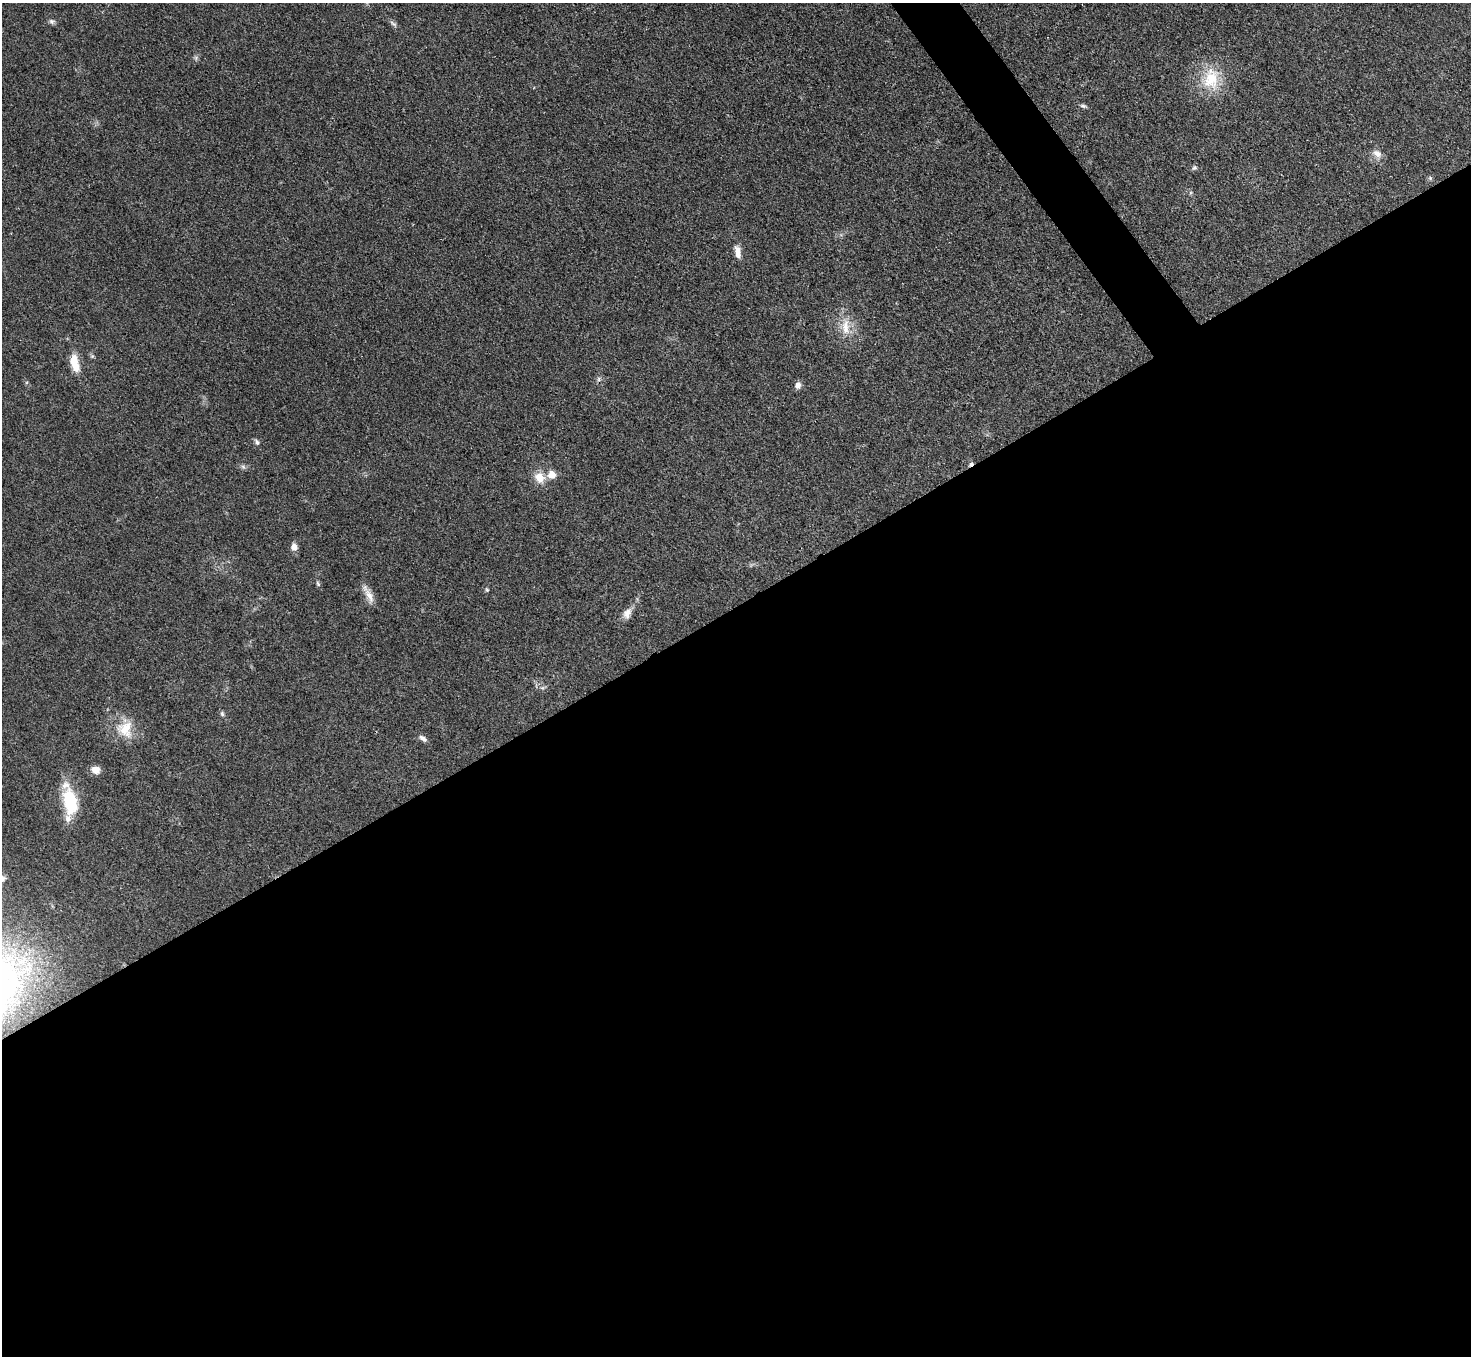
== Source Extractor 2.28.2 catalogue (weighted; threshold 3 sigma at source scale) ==
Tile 15 of 4 x 4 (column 3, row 4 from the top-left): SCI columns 2939-4407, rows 297-1650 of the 5877 x 5870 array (HDU 1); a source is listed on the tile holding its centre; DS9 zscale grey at full resolution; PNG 1473 x 1358 px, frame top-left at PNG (2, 3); no overlay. Shown black and unused: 57% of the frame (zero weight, under 3 of 4 exposures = <1% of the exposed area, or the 3 px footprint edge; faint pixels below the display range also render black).
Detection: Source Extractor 2.28.2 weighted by HDU 2 'WHT'; one run over the whole footprint, this tile lists its part. Background 0.0533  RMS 0.005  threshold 0.0226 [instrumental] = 3 sigma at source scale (4.5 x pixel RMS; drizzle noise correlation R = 1.50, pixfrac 1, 0.05/0.05 arcsec/px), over >= 5 px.
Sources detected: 30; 1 cosmic-ray / hot-pixel residue — not listed; the other 29 listed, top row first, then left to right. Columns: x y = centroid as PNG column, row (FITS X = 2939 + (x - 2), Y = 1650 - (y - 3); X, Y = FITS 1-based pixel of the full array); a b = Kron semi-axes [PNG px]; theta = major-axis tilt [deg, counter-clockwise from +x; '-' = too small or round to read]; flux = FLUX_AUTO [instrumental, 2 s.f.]
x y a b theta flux
52 21 8 6 -25 1.3
393 24 12 4 -36 1.4
196 58 7 4 -72 0.91
1211 80 31 23 73 20
1083 106 10 4 -13 1.2
1377 154 14 10 -36 3.5
1194 168 7 6 - 1.1
1430 178 7 4 -46 0.8
738 252 17 8 -80 4.2
845 327 26 11 -89 9.2
92 356 5 5 - 0.81
75 363 24 10 -76 8.4
599 379 7 4 90 1.1
798 385 8 7 - 2.7
257 442 9 6 -53 1.3
243 467 7 6 - 1.2
552 475 8 7 - 6
539 477 12 11 - 7.4
294 547 10 8 -84 2.6
318 584 8 5 -63 0.97
487 590 6 4 -74 0.76
369 596 23 8 -64 4.9
627 613 15 9 65 3.8
542 688 7 4 18 0.9
222 714 7 5 -79 1.1
125 729 24 22 -88 14
423 738 11 6 -34 2.1
96 770 10 8 -18 4.3
69 801 33 13 -83 30